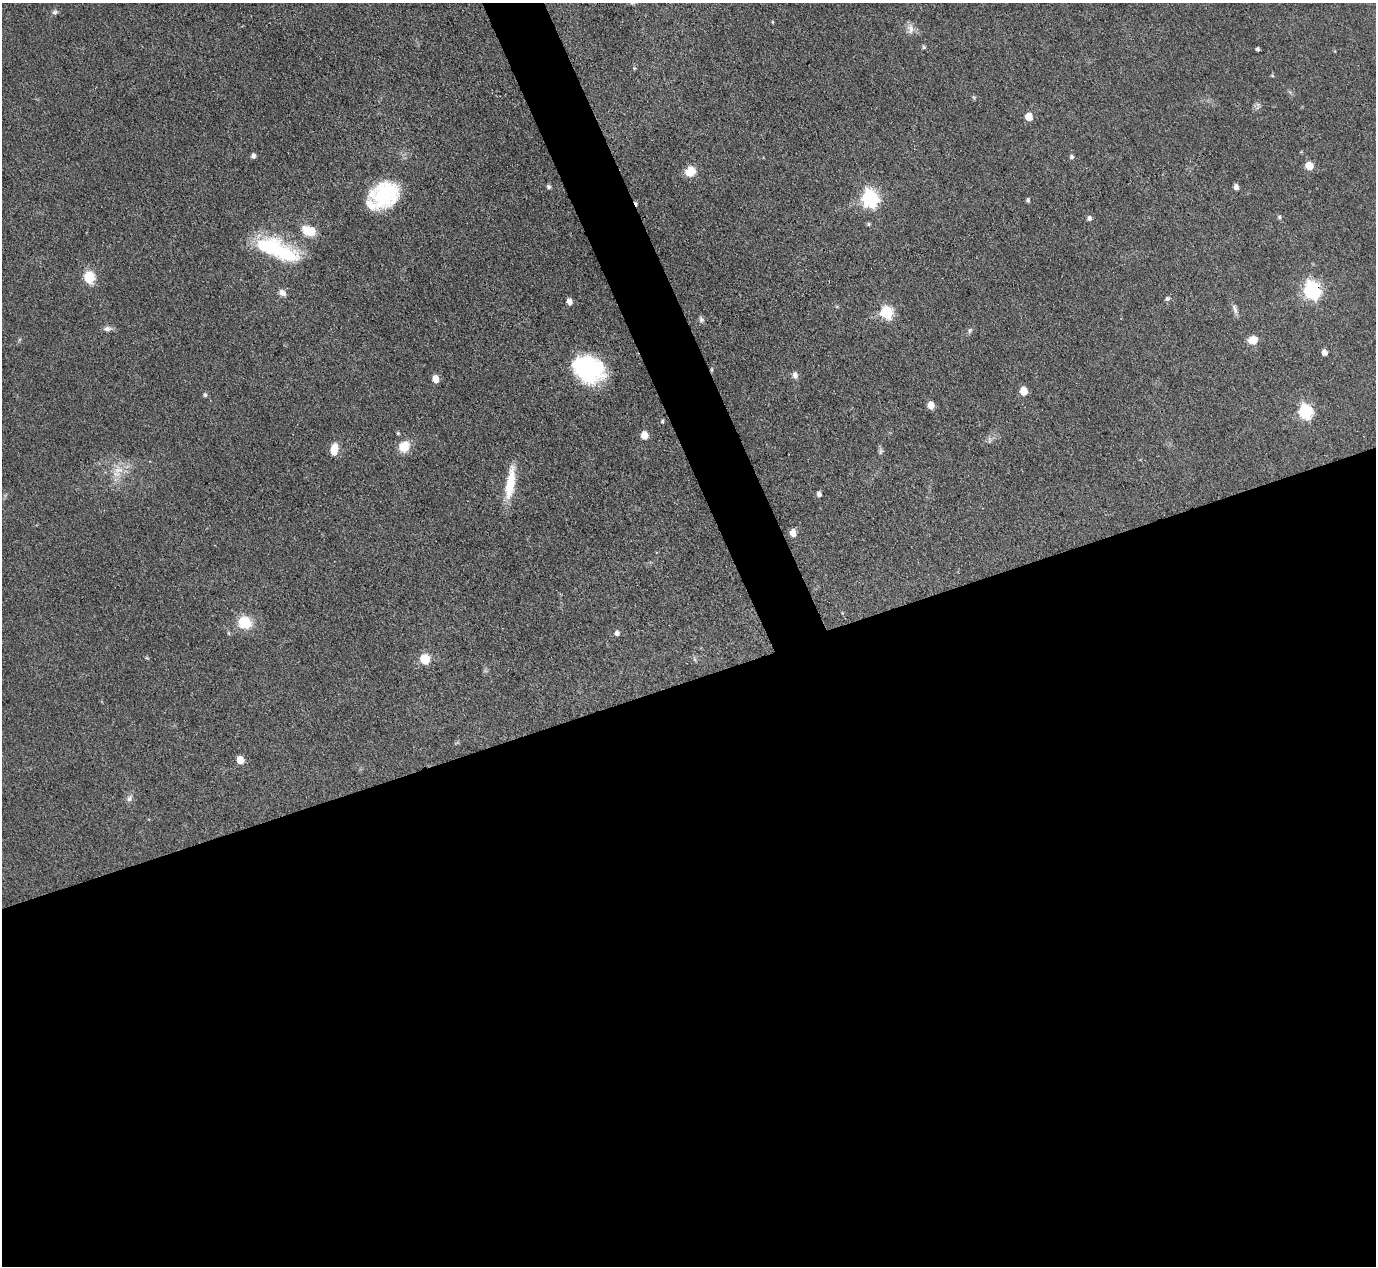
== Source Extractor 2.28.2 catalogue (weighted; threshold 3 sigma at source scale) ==
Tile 15 of 4 x 4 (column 3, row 4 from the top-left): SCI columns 2751-4124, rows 283-1546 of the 5500 x 5490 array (HDU 1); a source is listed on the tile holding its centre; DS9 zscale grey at full resolution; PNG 1378 x 1268 px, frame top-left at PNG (2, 3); no overlay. Shown black and unused: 49% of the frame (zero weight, under 3 of 4 exposures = <1% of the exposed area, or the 3 px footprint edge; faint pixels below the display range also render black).
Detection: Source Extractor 2.28.2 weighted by HDU 2 'WHT'; one run over the whole footprint, this tile lists its part. Background 0.042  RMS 0.0051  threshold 0.0229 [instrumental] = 3 sigma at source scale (4.5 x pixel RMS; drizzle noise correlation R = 1.50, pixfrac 1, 0.05/0.05 arcsec/px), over >= 5 px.
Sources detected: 62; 2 cosmic-ray / hot-pixel residue — not listed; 2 inside a brighter listed object's ellipse — not listed separately; the other 58 listed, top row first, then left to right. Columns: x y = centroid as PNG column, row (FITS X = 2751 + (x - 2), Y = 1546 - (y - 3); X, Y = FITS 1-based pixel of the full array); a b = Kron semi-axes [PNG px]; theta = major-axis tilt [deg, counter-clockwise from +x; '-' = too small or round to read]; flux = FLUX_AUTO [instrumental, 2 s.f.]
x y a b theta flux
55 12 8 5 11 1.3
772 22 5 3 - 0.47
910 29 15 9 -83 3.3
924 47 5 5 - 0.71
1257 49 4 3 - 1.2
1272 75 4 4 - 0.63
1029 116 6 5 - 8.1
253 156 5 4 - 1.8
1071 157 5 4 - 1.2
1309 166 6 5 - 11
690 171 13 11 42 6.1
548 187 5 4 - 1.2
1236 187 5 4 - 2.4
385 195 28 24 27 39
870 198 8 7 - 160
1028 200 5 4 - 1.1
1279 217 5 5 - 1
1089 218 5 5 - 1.7
869 224 5 5 - 0.75
309 231 18 11 -14 9.2
281 252 51 21 -17 34
89 277 7 6 - 42
1312 290 8 7 - 170
282 293 10 7 -38 2.6
1167 299 6 6 - 1.2
569 301 5 4 - 3.7
1235 309 15 5 -72 2.1
887 312 7 6 - 68
701 319 8 6 -74 1.4
107 329 12 6 4 2.1
970 331 8 5 83 1
1253 340 9 7 1 6.2
1324 352 5 5 - 3.2
588 369 31 24 -23 59
795 375 9 7 -69 2
435 379 6 5 - 6.9
1024 391 6 5 - 11
205 395 5 4 - 1.1
931 405 6 5 - 5.4
1305 412 7 6 - 90
662 421 4 4 - 0.88
398 433 5 4 - 0.6
644 435 6 5 - 8.4
989 440 9 4 -82 1.2
404 447 12 10 54 9.4
334 449 11 7 82 8.6
881 451 8 5 72 1.1
118 470 15 12 -15 7.3
510 483 40 9 81 16
819 494 5 4 - 1.9
793 533 7 6 - 4.4
245 622 14 13 - 14
229 633 6 4 -88 0.63
617 633 6 5 - 2
147 658 5 4 - 0.56
425 659 6 6 - 24
240 760 5 5 - 8.7
129 798 10 6 57 1.8
Overlapping masked pixels (flux is a lower limit): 1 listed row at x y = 1312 290